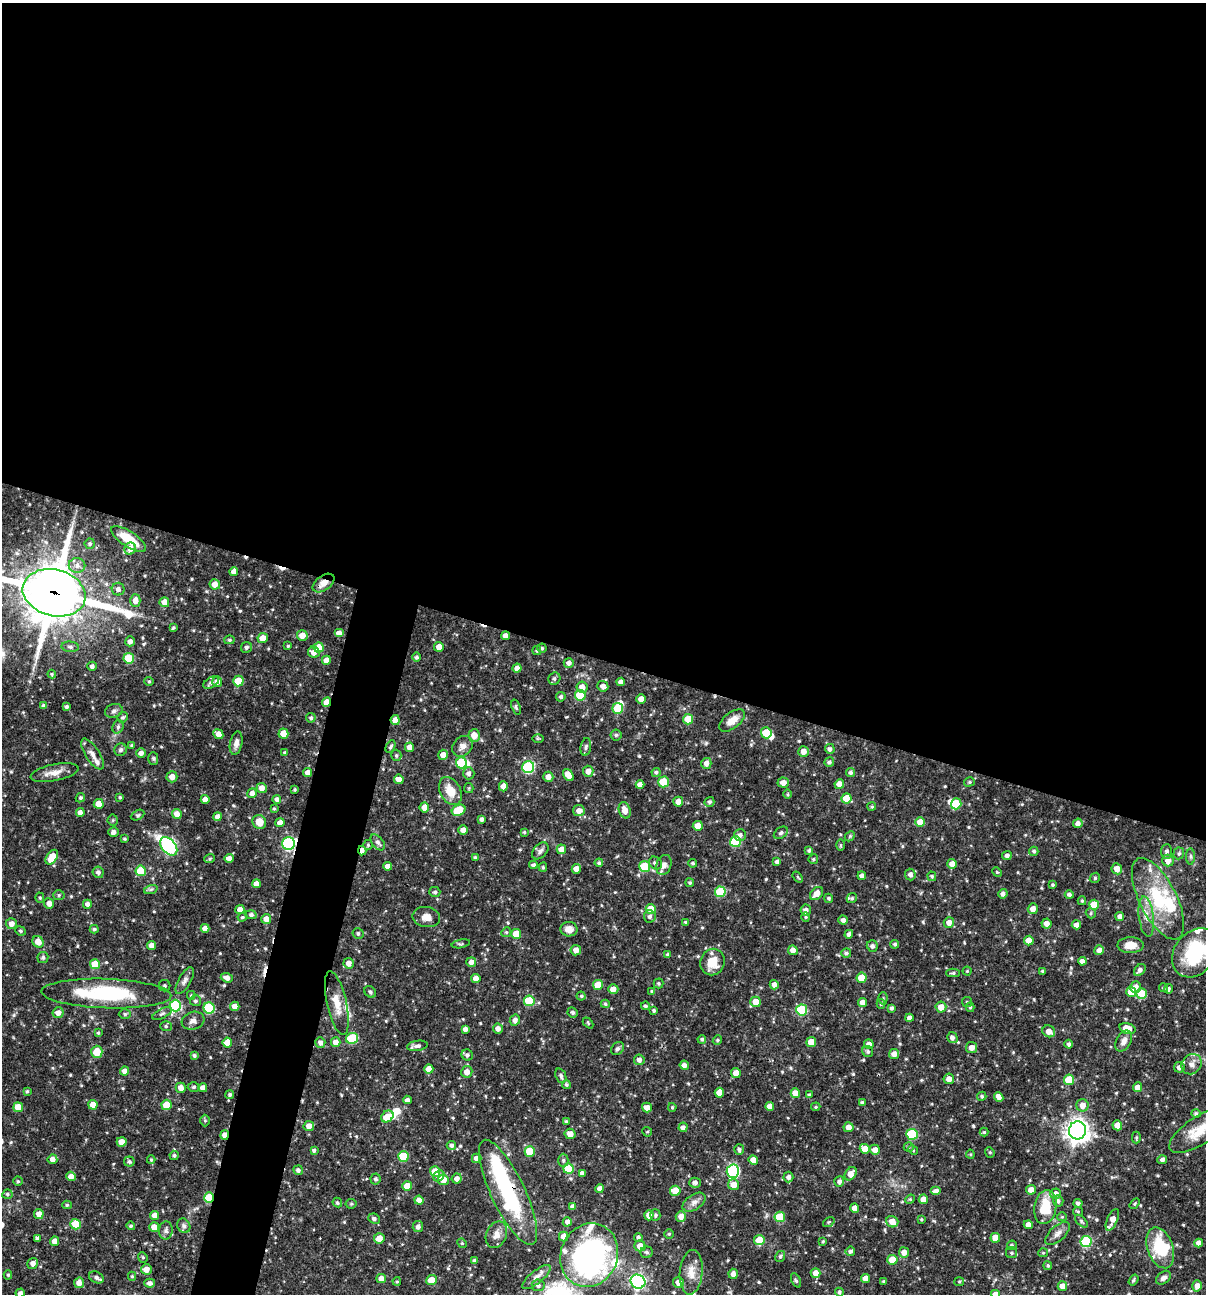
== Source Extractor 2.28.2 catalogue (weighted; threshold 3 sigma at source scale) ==
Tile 3 of 4 x 4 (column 3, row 1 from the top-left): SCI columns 2656-3859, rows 3876-5167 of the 5186 x 5169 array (HDU 1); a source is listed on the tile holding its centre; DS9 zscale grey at full resolution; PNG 1208 x 1296 px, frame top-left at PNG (2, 3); each listed source drawn as its Kron ellipse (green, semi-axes under 4 px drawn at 4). Shown black and unused: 54% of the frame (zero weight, under 3 of 4 exposures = <1% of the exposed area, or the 3 px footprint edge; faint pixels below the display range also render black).
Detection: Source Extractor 2.28.2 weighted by HDU 2 'WHT'; one run over the whole footprint, this tile lists its part. Background 0.0662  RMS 0.0035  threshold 0.0158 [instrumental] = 3 sigma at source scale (4.5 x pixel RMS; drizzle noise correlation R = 1.50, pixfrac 1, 0.05/0.05 arcsec/px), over >= 5 px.
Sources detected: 595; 7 inside a brighter object's white glare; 4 cosmic-ray / hot-pixel residue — neither listed nor drawn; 16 inside a brighter listed object's ellipse — not listed separately; of the other 568, all 500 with FLUX_AUTO >= 0.405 (the completeness limit of this list) listed and drawn (68 fainter detections not listed), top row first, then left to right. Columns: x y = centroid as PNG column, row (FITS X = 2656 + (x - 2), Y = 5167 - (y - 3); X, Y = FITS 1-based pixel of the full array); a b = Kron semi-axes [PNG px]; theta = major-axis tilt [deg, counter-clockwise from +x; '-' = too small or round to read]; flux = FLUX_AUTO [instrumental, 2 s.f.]
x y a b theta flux
129 539 20 7 -34 9
90 544 5 5 - 0.65
130 549 6 5 - 2.5
77 565 8 7 - 1.7
234 572 4 4 - 2
323 583 12 7 36 3.4
215 584 5 5 - 2.8
118 589 6 6 - 1.2
54 593 32 23 -15 1400
135 601 6 5 - 2.4
164 602 5 5 - 3.2
173 628 4 3 - 0.5
339 633 5 4 - 2
302 636 5 5 - 3.5
505 636 4 4 - 1.9
263 638 5 5 - 3.7
229 640 5 4 - 0.57
130 641 5 4 - 1.4
288 646 3 3 - 0.45
70 647 8 5 -5 0.92
246 647 5 5 - 0.91
439 647 5 5 - 2.4
319 648 5 5 - 6.6
542 648 4 4 - 0.56
537 650 5 4 - 0.62
314 652 6 5 - 2.5
416 657 4 4 - 0.79
129 658 5 5 - 13
326 660 4 4 - 3
569 663 5 5 - 1.6
92 666 5 4 - 1
517 668 4 4 - 2.1
52 674 4 4 - 0.42
554 679 6 5 - 0.82
149 681 4 4 - 0.42
238 681 5 5 - 7.5
217 682 5 5 - 2
621 682 4 4 - 1.4
211 683 8 5 34 1.2
603 686 5 5 - 1.8
582 687 5 5 - 2.8
580 695 5 5 - 12
561 697 5 4 - 0.79
641 699 5 4 - 3
327 702 5 4 - 2.8
43 706 4 3 - 1
66 706 4 3 - 0.7
516 707 8 4 -72 0.61
618 708 5 5 - 11
114 711 9 6 19 1.1
123 717 5 5 - 0.77
311 718 5 5 - 0.77
688 719 5 5 - 7.6
395 720 5 4 - 2.5
732 720 15 8 38 3.6
118 727 7 5 70 0.82
283 733 5 5 - 5.6
766 733 5 5 - 8.7
218 734 5 4 - 2.7
616 735 5 5 - 0.57
474 736 6 5 - 3.4
538 739 6 4 1 0.41
236 743 12 6 78 1.7
132 745 4 3 - 0.62
463 746 11 9 44 2.2
391 747 7 4 62 0.73
410 747 5 4 - 3.3
586 747 9 5 81 0.92
830 749 5 4 - 1.1
121 750 6 6 - 0.81
803 751 5 5 - 2.5
141 753 5 4 - 1.5
285 753 4 4 - 0.72
92 754 18 7 -57 2.4
396 755 5 5 - 0.68
443 755 5 4 - 2.4
153 758 6 5 - 0.59
829 762 5 4 - 0.82
461 763 5 5 - 15
706 763 5 5 - 2.1
528 767 6 6 - 33
588 771 5 5 - 2.2
307 772 4 4 - 2.2
656 772 4 4 - 0.79
55 773 24 8 11 3.5
469 773 6 5 - 1.3
851 773 4 4 - 1.1
568 775 6 4 -53 3.8
172 777 5 5 - 2.4
548 777 5 5 - 2.3
399 779 5 4 - 2.7
663 782 5 5 - 9.2
783 782 6 5 - 2.1
969 782 5 4 - 0.58
839 784 5 4 - 2.8
640 785 4 4 - 2.4
503 786 5 4 - 2.3
262 788 5 5 - 2.4
469 788 5 4 - 0.42
295 790 3 3 - 0.45
450 791 15 10 -61 5.9
252 793 5 4 - 1.7
788 794 5 3 - 0.41
120 797 4 3 - 0.5
80 798 5 4 - 0.69
846 798 5 5 - 6.6
205 799 4 4 - 2.5
277 799 4 4 - 1.2
678 802 5 5 - 2.6
709 802 5 5 - 0.79
99 804 5 5 - 4.4
956 804 5 5 - 12
424 807 5 4 - 2.8
872 807 4 4 - 0.51
274 809 4 3 - 0.45
459 810 7 5 26 10
625 810 8 5 -73 3.4
579 811 6 5 - 2.1
80 812 4 4 - 1.8
177 814 5 5 - 2.5
138 815 7 4 26 0.6
217 817 4 4 - 2.2
482 819 4 4 - 1.2
113 820 5 5 - 0.52
259 822 7 6 - 4.5
920 822 5 5 - 4.9
280 823 4 4 - 2.3
1078 823 5 4 - 1.4
698 826 5 5 - 4.3
463 830 4 4 - 2
113 832 5 4 - 1.4
524 832 4 4 - 0.52
781 833 8 5 37 0.93
740 835 6 6 - 1.3
850 836 6 4 46 0.46
125 839 3 3 - 0.52
378 842 9 5 -52 1.3
735 842 5 5 - 18
288 843 6 6 - 38
368 845 5 4 - 0.48
841 845 6 4 -90 0.42
169 846 10 7 -49 60
561 849 5 5 - 2.8
362 850 5 3 - 2.1
809 850 4 4 - 0.76
540 851 10 6 47 1.2
1034 851 4 4 - 0.71
1167 851 7 5 88 1.1
1179 853 6 5 - 0.73
1007 856 5 4 - 1.3
1191 856 8 4 -90 0.73
52 857 8 5 56 7.1
229 858 4 4 - 2
475 858 4 3 - 0.62
210 859 5 4 - 0.52
813 859 5 5 - 0.57
1168 861 6 6 - 2.7
777 862 4 4 - 1.3
599 863 4 4 - 0.63
655 863 7 6 - 1.3
693 863 4 4 - 0.58
952 864 5 4 - 2.5
533 865 4 3 - 0.82
664 865 10 7 71 1.5
388 866 4 4 - 2.2
645 866 5 5 - 13
543 867 4 4 - 0.49
576 869 5 4 - 2.4
1117 869 5 5 - 3
141 871 5 5 - 12
98 872 6 5 - 1.1
997 872 5 4 - 0.46
910 875 6 5 - 1.5
862 876 4 4 - 1.3
932 876 5 4 - 0.56
798 877 6 3 -53 0.41
1095 878 5 4 - 0.5
690 883 4 4 - 0.54
256 884 4 4 - 2.4
1053 885 3 3 - 0.55
151 889 7 4 19 0.73
435 892 5 5 - 0.72
720 892 5 5 - 16
816 894 7 5 46 3.1
1003 894 5 4 - 1.3
59 895 6 5 - 0.62
1069 895 4 4 - 0.92
40 898 5 4 - 0.52
829 898 5 4 - 0.73
852 898 5 5 - 0.67
1158 899 45 18 -63 22
1082 901 4 3 - 0.49
49 903 5 5 - 2.2
87 904 4 4 - 1.5
1094 905 5 5 - 7.9
240 909 4 4 - 2.5
651 909 5 5 - 6.6
1033 909 5 5 - 2.2
806 910 5 5 - 1.5
1091 913 5 5 - 0.58
251 915 5 4 - 1
650 916 6 6 - 1.2
242 917 4 4 - 0.48
426 917 14 10 -10 3
806 917 4 4 - 0.44
1120 917 4 4 - 1.4
1146 917 20 7 -83 3.6
266 919 5 5 - 2.8
843 920 4 4 - 1.4
686 922 4 3 - 0.58
949 923 5 5 - 2.4
11 924 5 5 - 2.1
1046 924 5 5 - 2.3
1076 925 4 4 - 1.9
205 928 4 4 - 2.5
94 929 4 4 - 0.6
569 929 8 7 - 2.9
20 931 5 4 - 0.59
506 932 5 4 - 0.51
358 933 5 5 - 0.82
516 934 5 5 - 7.5
849 934 4 4 - 1.3
1029 941 5 5 - 4
38 942 6 5 - 3.1
461 944 9 3 11 0.48
895 944 4 4 - 0.68
1131 945 13 8 2 4
152 946 4 4 - 2.6
872 946 5 5 - 1.2
576 950 5 5 - 2.3
793 950 5 5 - 2.2
1099 950 5 4 - 1.9
846 953 5 4 - 0.83
1195 953 27 20 50 24
668 955 4 4 - 0.79
43 957 5 5 - 0.79
1082 961 4 4 - 1.8
471 962 5 5 - 1.7
712 962 13 12 - 6.7
349 963 5 5 - 2.2
95 964 5 5 - 7.2
1140 970 7 5 46 1.2
967 971 4 4 - 0.45
1043 971 3 3 - 0.66
953 973 7 4 1 0.61
227 978 6 4 -20 1.8
476 978 4 4 - 2.4
862 978 5 5 - 5.9
185 981 15 6 61 1.6
658 983 5 5 - 0.57
598 985 5 5 - 7.1
774 985 5 4 - 1.8
165 986 6 5 - 0.7
1136 987 6 5 - 2.1
1164 988 5 4 - 0.59
613 989 5 5 - 2.5
1168 989 5 4 - 0.61
370 992 6 5 - 0.65
652 992 4 3 - 0.88
1131 992 5 5 - 6
1141 993 5 5 - 7
106 994 65 14 -2 34
191 995 4 4 - 0.45
581 996 4 4 - 0.47
883 998 6 4 89 0.61
195 1001 5 5 - 0.82
529 1001 5 5 - 13
756 1002 5 5 - 4
967 1002 5 5 - 0.49
337 1003 32 9 -77 5.9
863 1003 4 4 - 2.4
605 1004 4 4 - 0.49
881 1004 5 4 - 0.54
175 1006 6 6 - 28
235 1006 4 4 - 2.5
645 1006 4 4 - 0.69
941 1007 5 5 - 3.4
970 1007 5 4 - 0.56
209 1008 5 5 - 21
892 1008 4 3 - 0.74
654 1010 4 3 - 0.72
802 1010 5 5 - 22
573 1012 5 5 - 0.81
58 1013 5 5 - 2.1
125 1014 6 5 - 0.69
162 1014 11 5 27 0.94
909 1018 4 4 - 1.6
515 1020 6 5 - 1.6
193 1021 11 8 18 1.8
588 1023 6 4 -47 0.41
166 1026 6 5 - 0.66
1127 1028 8 5 -18 4.8
465 1029 4 4 - 1.5
498 1029 5 5 - 1.8
1049 1031 6 5 - 2.8
98 1033 3 3 - 0.47
352 1038 6 5 - 17
952 1038 5 5 - 1.4
702 1039 4 4 - 0.73
717 1040 5 4 - 0.55
1124 1041 11 7 62 2.1
320 1042 5 5 - 1.5
336 1042 4 4 - 2.1
811 1042 5 5 - 4.8
227 1043 5 5 - 4.7
869 1044 5 5 - 2.1
1069 1044 4 4 - 0.92
417 1046 10 5 9 1.2
971 1048 5 5 - 2.5
617 1049 7 5 42 0.87
97 1052 6 5 - 5.8
868 1052 6 5 - 0.74
894 1054 5 5 - 2.3
467 1055 6 5 - 0.98
194 1056 4 4 - 0.69
639 1060 5 5 - 1.7
1192 1064 11 9 43 2.4
684 1065 4 4 - 1.6
1179 1067 5 5 - 1.6
429 1069 4 4 - 2.9
125 1071 4 4 - 2.2
467 1072 6 5 - 2.5
736 1073 5 4 - 3.7
561 1076 8 5 -68 1
949 1079 5 5 - 2.3
1069 1080 5 5 - 10
566 1085 4 4 - 0.59
194 1087 6 4 3 0.68
1137 1087 5 4 - 2.5
181 1088 5 5 - 2.4
203 1088 4 4 - 2.3
27 1091 4 3 - 0.49
719 1093 5 4 - 3
795 1093 5 4 - 3.5
230 1095 4 4 - 0.7
809 1095 4 4 - 0.79
982 1096 5 4 - 0.66
999 1097 5 4 - 2.2
408 1100 4 4 - 1.2
862 1102 4 4 - 0.65
93 1105 5 4 - 4.5
166 1105 5 5 - 7.8
1082 1105 6 6 - 2.7
770 1106 4 4 - 2.5
18 1107 5 5 - 5.1
647 1107 5 5 - 2.6
672 1107 4 3 - 0.45
816 1107 5 3 - 0.41
1196 1114 5 4 - 0.77
387 1116 7 5 38 5.3
205 1120 6 5 - 0.5
566 1121 4 3 - 0.53
1117 1125 5 5 - 3.6
309 1126 5 5 - 2.5
683 1127 5 4 - 1.3
848 1127 5 5 - 2.7
1078 1130 9 8 - 260
1201 1130 36 14 33 9.3
647 1132 5 4 - 0.49
984 1132 4 4 - 0.45
570 1134 5 5 - 2.6
912 1134 5 5 - 19
225 1135 5 4 - 2.5
1136 1138 6 4 -90 0.5
122 1142 5 4 - 3.9
451 1145 5 4 - 1.2
909 1147 5 5 - 0.47
865 1149 5 5 - 3.8
314 1150 4 4 - 0.78
739 1150 5 5 - 0.81
875 1150 5 5 - 2.6
913 1150 5 4 - 0.44
530 1151 5 5 - 8
990 1152 5 4 - 0.54
970 1154 4 4 - 0.42
174 1155 5 4 - 0.69
403 1156 5 5 - 14
477 1158 5 4 - 2.3
52 1159 5 5 - 2.1
151 1160 4 3 - 0.42
563 1160 6 5 - 0.78
753 1160 5 4 - 2.7
1162 1160 5 4 - 0.95
129 1162 5 5 - 0.75
568 1169 5 5 - 12
298 1170 5 4 - 1.1
435 1171 5 5 - 6.9
733 1171 7 6 - 43
582 1173 4 4 - 1.3
851 1174 7 5 54 3.2
71 1176 5 4 - 2.5
439 1176 6 5 - 1.7
788 1177 5 5 - 1.3
376 1179 5 5 - 0.85
457 1179 5 5 - 1.8
443 1180 5 5 - 3.3
18 1181 4 4 - 0.55
839 1181 5 5 - 1.2
695 1183 5 5 - 1.1
734 1185 5 5 - 3.6
407 1186 5 5 - 4.4
600 1189 4 4 - 1.9
1031 1190 5 5 - 2.5
675 1191 5 5 - 6.7
936 1191 5 4 - 2.2
508 1192 58 17 -65 36
7 1194 5 4 - 0.68
1055 1194 5 5 - 2.3
209 1198 5 5 - 11
910 1199 5 4 - 0.43
923 1199 5 4 - 3.2
419 1200 4 4 - 2.1
1058 1201 5 5 - 0.95
337 1202 5 4 - 0.59
694 1202 13 7 33 2
1078 1203 4 4 - 0.93
351 1204 5 5 - 0.5
1135 1204 6 4 56 0.48
67 1205 4 4 - 0.58
572 1206 4 4 - 1.1
1045 1207 17 11 80 10
855 1208 4 4 - 2.5
1078 1212 5 4 - 0.45
39 1214 5 4 - 2.8
154 1215 4 4 - 2.5
649 1215 5 4 - 2.7
655 1215 6 5 - 0.6
681 1216 5 5 - 2.7
780 1217 5 5 - 11
1062 1217 5 4 - 0.41
374 1219 6 5 - 1.1
921 1219 3 3 - 0.47
1112 1220 11 5 65 3.7
1081 1221 8 4 -44 0.62
567 1222 4 4 - 1.5
829 1222 6 4 35 0.46
892 1222 6 5 - 3.5
76 1224 5 5 - 7
1028 1225 4 4 - 2.4
131 1226 4 4 - 0.61
184 1226 8 6 -63 1.1
154 1227 5 5 - 2.9
418 1227 5 5 - 1.4
166 1230 9 6 86 1.2
1057 1233 15 7 42 2.1
669 1234 5 5 - 0.5
496 1235 14 10 65 2.7
564 1237 5 5 - 2.5
638 1237 4 4 - 1
37 1238 4 3 - 0.85
379 1238 5 5 - 3.6
995 1238 5 5 - 4.7
759 1240 5 5 - 7.1
55 1241 4 4 - 3.3
823 1241 4 4 - 0.41
1086 1241 5 5 - 24
462 1243 5 4 - 0.46
1199 1243 4 4 - 2.2
1012 1245 5 4 - 0.66
640 1246 5 5 - 3.1
1160 1248 21 13 -71 17
850 1251 5 4 - 0.88
647 1252 6 6 - 0.91
904 1252 5 5 - 2.4
1012 1253 5 5 - 0.68
1043 1253 5 4 - 0.43
589 1255 32 28 67 98
143 1257 5 4 - 0.52
780 1257 6 4 60 0.61
892 1260 5 5 - 7.6
474 1261 4 3 - 1
33 1263 6 5 - 1.6
1048 1266 4 4 - 0.62
146 1269 5 5 - 2.6
691 1272 22 11 85 4.7
815 1273 5 5 - 2.3
733 1274 5 4 - 1.8
8 1275 4 4 - 0.53
132 1276 4 4 - 0.47
96 1277 8 5 -28 1.3
536 1277 17 6 39 2.1
381 1278 4 4 - 2.4
865 1278 4 4 - 2.6
1163 1278 8 6 38 1.5
431 1280 5 5 - 4.9
796 1280 8 4 -64 0.7
1133 1280 6 4 55 0.61
397 1281 4 3 - 0.44
884 1281 4 3 - 0.41
638 1282 7 6 - 82
678 1282 5 5 - 2.6
959 1282 5 4 - 0.43
79 1283 5 5 - 2.3
150 1283 5 4 - 1.3
538 1285 6 6 - 1.1
1062 1286 5 5 - 2.7
1197 1286 5 5 - 2.1
839 1292 4 4 - 0.69
20 1293 4 4 - 1.2
996 1294 4 4 - 2.7
Overlapping masked pixels (flux is a lower limit): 14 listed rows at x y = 323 583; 215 584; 54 593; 505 636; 580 695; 327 702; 395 720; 732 720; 288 843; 362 850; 106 994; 225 1135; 508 1192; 209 1198
Isophote crosses this tile's border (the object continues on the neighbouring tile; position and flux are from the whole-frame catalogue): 6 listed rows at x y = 54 593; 1195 953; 1201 1130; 538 1285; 20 1293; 996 1294